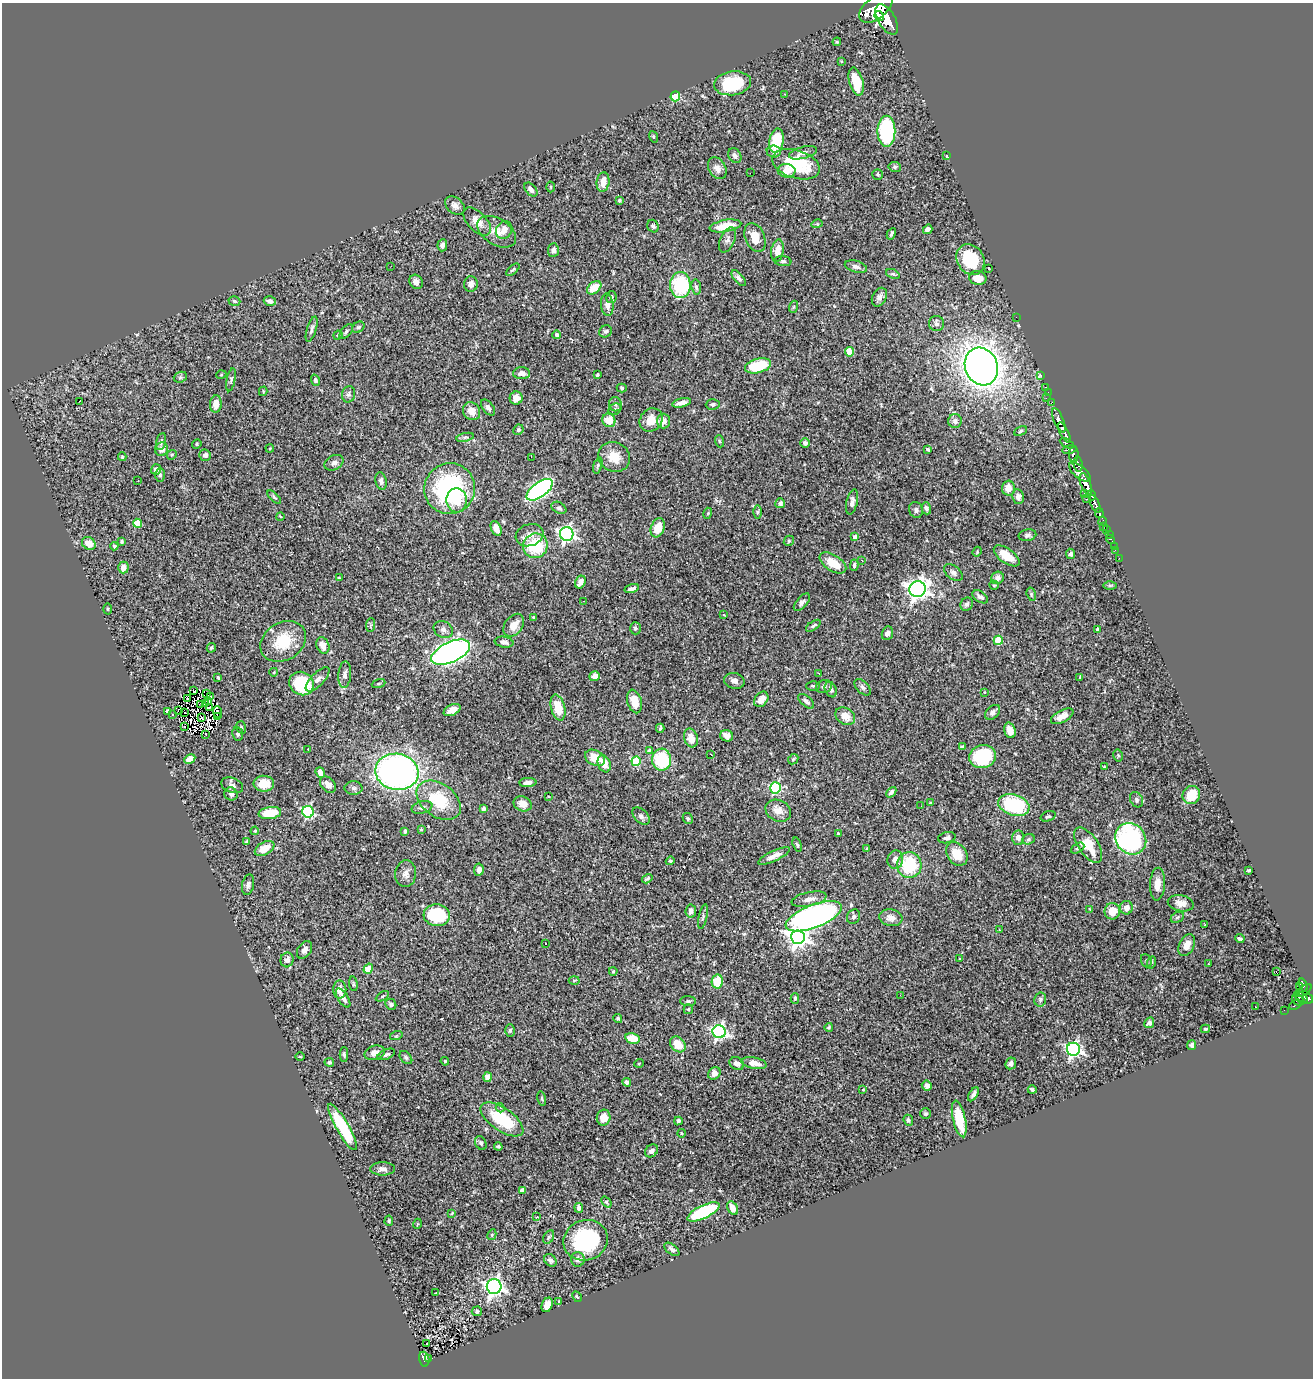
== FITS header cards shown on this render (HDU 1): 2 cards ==
NAXIS1  =                 1311
NAXIS2  =                 1376

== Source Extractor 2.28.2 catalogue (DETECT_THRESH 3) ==
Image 1311 x 1376 px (HDU 1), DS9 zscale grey, 1 PNG px = 1 image px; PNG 1315 x 1380 px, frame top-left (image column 1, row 1376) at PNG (2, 3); each listed source drawn as its Kron ellipse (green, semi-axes under 4 px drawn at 4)
Background 1.27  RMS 0.034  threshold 0.102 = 3 sigma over >= 5 px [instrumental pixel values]
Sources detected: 430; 3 with non-positive FLUX_AUTO (blend fragments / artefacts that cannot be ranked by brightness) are neither listed nor drawn; the other 427 listed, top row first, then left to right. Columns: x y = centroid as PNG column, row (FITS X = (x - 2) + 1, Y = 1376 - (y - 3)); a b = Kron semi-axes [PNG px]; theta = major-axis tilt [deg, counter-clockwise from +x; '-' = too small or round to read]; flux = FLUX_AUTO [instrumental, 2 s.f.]
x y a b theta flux
876 8 19 10 39 9200
879 16 5 4 - 1300
887 19 17 8 -59 7100
837 42 4 4 - 2.3
841 61 3 3 - 1.9
856 82 14 7 -74 52
732 83 18 12 9 130
785 94 2 2 - 1.6
675 96 5 5 - 150
886 131 15 9 -90 280
653 137 6 4 -70 2.8
777 141 12 7 80 89
774 151 7 6 - 7.3
803 153 14 6 14 10
735 156 8 6 -58 7.6
947 156 4 2 - 1.7
796 164 24 14 -18 140
895 167 6 5 - 3.9
717 168 12 8 -57 15
787 171 9 7 -3 23
750 173 2 2 - 39
878 174 5 5 - 4.1
603 182 10 6 83 23
551 187 5 3 - 2.2
531 190 8 5 -50 10
619 200 3 3 - 4.3
455 205 11 7 -39 11
477 221 17 9 -46 27
817 224 5 3 - 2.7
653 226 6 5 - 5.9
725 226 16 6 10 52
928 229 5 4 - 9.4
504 230 9 8 - 22
497 232 21 13 -32 31
891 234 6 3 63 4.4
755 237 15 9 -67 37
727 240 13 7 66 9.8
442 245 6 5 - 6.5
553 250 7 5 85 9
777 251 11 6 81 30
970 260 16 13 -60 110
783 261 8 5 -6 4.8
391 266 3 2 - 3.2
856 267 11 5 -16 8.5
989 268 3 2 - 2.2
513 270 8 3 41 3.4
893 274 7 4 -23 3.7
739 278 9 4 -50 7.5
978 278 8 7 - 31
416 282 7 6 - 11
471 284 8 7 - 11
680 285 13 10 90 170
696 287 7 5 -82 5.5
594 288 8 5 39 38
611 297 6 5 - 4.4
879 297 10 7 63 11
234 301 6 4 -17 3.4
270 301 6 4 -17 7.4
607 305 11 6 -85 13
793 307 6 4 70 3.3
1016 317 2 2 - 25
936 324 8 7 - 7.8
358 327 6 5 - 4.4
312 329 13 4 73 7.9
605 331 7 5 37 5.2
346 332 9 4 49 5.3
338 335 4 4 - 2.8
557 335 4 4 - 4.6
850 352 4 4 - 48
758 366 13 7 15 100
981 367 19 16 -68 2700
522 373 8 6 1 12
221 375 5 3 - 1.8
597 375 4 3 - 4.5
1041 376 3 3 - 35
180 377 7 5 21 4
231 380 12 4 80 4.9
315 380 6 4 -72 4.1
1045 387 3 2 - 36
622 388 5 4 - 2.9
263 391 5 3 - 2.7
1048 392 2 2 - 22
348 394 8 6 77 6.3
516 398 6 6 - 15
1046 398 2 2 - 93
79 401 3 2 - 24
1052 402 4 2 - 43
682 403 9 4 13 13
216 404 8 5 85 28
615 404 7 6 - 7
713 404 7 5 3 6
488 407 9 5 -52 6.8
615 409 7 5 28 4.7
471 411 9 8 - 21
609 420 7 6 - 35
651 420 12 10 49 37
1059 420 13 5 -66 2300
664 421 7 6 - 19
955 421 7 7 - 7.9
518 430 5 5 - 4.5
1021 431 6 4 29 3.9
1064 432 11 4 -62 2700
465 437 9 3 13 4.5
719 441 6 4 -71 3.1
161 442 9 5 77 5.2
805 443 5 4 - 4.5
1067 443 8 4 -29 770
197 444 5 4 - 2.8
270 448 4 3 - 2.1
162 449 7 6 - 15
928 449 4 2 - 3.1
1069 449 7 4 10 920
172 455 5 4 - 2.9
205 455 6 5 - 6.4
1074 455 8 5 -87 1300
122 457 4 3 - 2.6
531 457 2 2 - 38
614 457 16 14 -28 43
334 463 10 7 27 9.4
1078 464 7 4 -81 760
598 465 8 4 73 5.1
156 469 5 5 - 10
1080 472 13 6 -40 1700
160 475 7 5 -89 5
138 480 3 2 - 3.5
381 481 9 5 -79 8.4
1086 484 11 5 -69 4900
1008 488 7 6 - 20
450 489 25 25 - 320
540 490 15 7 36 550
1085 493 3 3 - 180
1091 495 5 3 - 680
274 497 8 4 -44 3.5
1018 497 7 6 - 8.6
1086 499 3 2 - 33
457 500 12 10 -86 36
852 502 13 5 77 9.7
780 503 5 5 - 6.2
1095 504 9 4 -66 2400
559 508 8 5 -31 6.3
926 508 6 4 -72 7
916 510 8 7 - 6.8
757 512 6 4 89 3.7
708 513 5 3 - 2.3
1099 513 5 3 - 350
280 516 4 2 - 1.6
1102 521 4 3 - 390
137 523 4 4 - 49
1103 526 2 2 - 15
496 528 8 5 -65 23
658 528 10 6 70 39
1106 530 3 3 - 79
567 534 7 6 - 640
1109 534 2 2 - 15
529 535 14 11 19 21
1027 535 9 5 12 6
855 537 4 4 - 9.5
1111 539 5 3 - 49
789 541 5 4 - 3.5
121 542 4 3 - 3.7
89 543 7 6 - 26
114 546 4 3 - 4.5
535 546 12 12 - 120
1114 546 2 2 - 7.3
1115 550 2 2 - 15
977 552 5 3 - 2.3
1071 554 5 4 - 5.3
1007 556 15 7 -36 52
1119 558 2 2 - 11
862 560 3 2 - 4.9
833 563 15 8 -32 45
854 565 5 4 - 6.5
123 568 6 5 - 14
953 573 11 6 -39 8.5
339 578 3 2 - 2.3
998 578 6 6 - 10
580 582 7 5 62 16
994 585 4 4 - 3.2
1110 585 6 4 0 3.3
632 589 7 4 17 7.2
917 589 8 8 - 1500
1031 594 7 4 -73 3.3
980 597 9 5 -33 8.9
584 601 2 2 - 1.3
802 602 10 5 48 7.6
967 604 7 6 - 6.1
107 609 5 3 - 2.3
724 615 3 2 - 1.7
533 617 4 3 - 2.6
371 625 7 4 89 3.7
514 625 13 8 53 25
813 626 8 4 34 4.3
635 628 6 5 - 4.7
1097 629 4 3 - 5.8
443 630 10 8 -30 9
887 633 7 5 68 7.7
998 640 5 4 - 78
283 641 24 19 32 82
504 642 9 5 -10 9.9
323 645 8 6 -69 21
211 648 5 4 - 3.9
451 652 21 10 25 1200
274 672 4 3 - 1.7
819 673 2 2 - 1.8
345 675 13 6 86 10
595 676 5 4 - 17
218 678 4 2 - 3
1080 678 3 3 - 6.7
318 679 16 6 46 12
734 681 10 8 -12 12
379 683 7 3 19 2.6
301 684 13 11 -33 120
813 686 7 4 -1 3.6
824 687 8 6 14 6.7
863 687 10 6 -45 7.1
193 690 3 2 - 3.3
831 690 8 5 -66 8.9
984 692 3 3 - 1.8
207 693 2 2 - 1.7
210 697 3 2 - 3.2
187 698 2 2 - 0.88
761 699 8 6 53 19
209 701 4 2 - 1.5
634 701 12 7 -75 34
806 701 9 5 -39 8.7
205 703 3 2 - 0.18
201 705 3 2 - 1.9
209 707 3 2 - 1.9
558 708 13 7 -75 56
178 710 3 2 - 2.2
452 710 9 5 26 19
168 711 4 4 - 16
218 712 6 2 -69 8.7
993 712 9 6 44 9.5
185 713 2 2 - 0.48
173 715 3 3 - 2.1
218 716 3 2 - 1.1
845 716 10 8 -30 29
1062 716 12 6 27 20
202 718 3 2 - 1.8
184 727 3 2 - 2.7
241 727 6 4 -72 3.5
660 728 4 2 - 3
1010 730 8 5 -72 19
238 734 7 5 -80 4.5
206 735 3 2 - 6.1
727 736 6 5 - 14
691 738 9 6 -74 29
963 747 4 4 - 4.7
308 750 3 2 - 1.4
649 750 4 3 - 2.7
710 754 2 2 - 1.4
1118 755 6 4 -77 3.4
983 757 13 11 16 140
595 758 10 7 -28 44
190 759 6 4 26 15
793 759 6 4 44 3.1
662 760 11 9 -89 130
636 761 5 4 - 110
604 764 9 6 -70 24
1104 767 3 2 - 1.7
320 772 5 4 - 15
397 772 22 18 -9 960
528 783 8 4 4 10
264 784 10 8 -4 37
232 785 11 7 -21 9.6
328 785 9 6 -48 11
353 788 9 6 0 6.4
775 788 5 5 - 220
891 792 6 4 48 6.6
231 794 7 6 - 7.4
1191 795 9 8 - 57
548 797 3 2 - 2
439 800 24 16 -36 100
1137 800 8 6 -60 6
931 803 4 3 - 3.3
523 804 9 7 -22 23
1014 805 16 10 -18 200
921 806 2 2 - 3.7
422 807 10 6 13 8.1
483 809 4 4 - 5.6
778 811 13 10 -25 20
308 812 6 5 - 260
270 813 11 6 7 56
641 816 10 6 -45 7.3
1048 816 8 5 18 4.4
688 819 6 4 -59 3.5
421 829 4 4 - 2
255 831 4 3 - 2.3
405 831 4 3 - 6.2
838 833 4 3 - 2
947 838 9 5 11 7
1018 838 7 6 - 11
1028 839 6 5 - 4.2
1131 839 16 14 -48 400
247 842 3 3 - 3.3
797 845 7 4 -72 3.2
1088 845 20 10 -55 68
265 848 10 6 28 33
1077 848 7 4 28 4.4
867 849 3 3 - 2.5
957 854 13 9 -54 44
774 856 17 5 24 16
895 860 9 8 - 18
670 861 4 4 - 4.4
909 865 13 12 - 120
479 870 6 5 - 12
1249 870 4 3 - 3.9
406 874 13 10 84 14
647 879 5 3 - 3.9
1157 884 16 7 87 21
248 885 10 6 76 7.2
809 899 18 7 12 20
1181 903 13 8 -12 18
1126 908 7 6 - 17
1090 909 4 3 - 2.1
691 911 6 5 - 9.9
1112 911 8 8 - 38
437 915 13 11 -5 160
814 916 30 11 21 1100
703 917 12 4 78 4.7
854 917 7 6 - 5.9
1177 917 7 5 29 4.5
891 918 11 8 -9 17
1205 924 3 2 - 2.9
999 930 3 2 - 1.8
798 937 7 7 - 1200
1240 939 4 3 - 4.6
546 943 3 2 - 4.5
1187 945 12 7 64 22
304 950 9 6 55 11
960 958 4 2 - 1.4
287 960 7 6 - 15
1146 961 7 5 -69 4.1
1152 962 6 4 70 3.3
1208 964 3 2 - 2.4
368 969 5 4 - 37
1276 971 3 2 - 4.7
613 972 4 3 - 2.7
574 980 5 3 - 2.5
717 982 7 5 80 63
353 984 7 3 -82 2.9
1303 985 7 3 -69 250
1299 987 2 2 - 12
340 990 9 6 -90 16
1304 991 9 4 38 320
900 995 2 2 - 5.8
382 996 7 4 33 3.1
1301 997 8 4 -35 540
343 998 11 5 -58 12
795 998 5 4 - 4.5
1040 999 7 6 - 5.2
1308 999 5 4 - 700
1298 1000 6 5 - 380
688 1001 8 5 -2 4.9
391 1004 6 5 - 6
1295 1005 6 3 26 78
1255 1007 2 2 - 2.2
688 1009 5 4 - 2.9
1284 1010 2 2 - 7.6
618 1018 4 4 - 4.1
1149 1023 5 4 - 7
829 1027 4 4 - 3.4
1205 1029 5 3 - 3.1
510 1030 6 5 - 4.4
719 1032 6 6 - 540
396 1036 6 4 18 2.9
633 1038 7 5 -13 47
678 1044 9 6 -49 40
1192 1045 5 4 - 5.5
1073 1049 6 6 - 530
375 1053 10 7 17 15
344 1054 7 4 -88 4
386 1054 9 4 23 5.5
300 1056 5 3 - 1.8
406 1057 7 5 -49 4.7
445 1061 4 4 - 2.3
329 1062 5 4 - 3.3
639 1063 5 3 - 2
754 1063 13 5 -10 21
1011 1063 6 5 - 8.1
737 1064 8 6 -28 10
714 1073 7 5 44 13
488 1077 5 4 - 15
627 1082 4 4 - 6.1
927 1086 5 5 - 11
863 1090 4 3 - 1.6
1032 1090 4 3 - 4.6
973 1094 8 4 58 6
542 1099 7 4 -77 3.1
500 1108 5 4 - 3.9
926 1114 5 5 - 3.4
604 1118 8 6 77 24
502 1119 25 11 -35 130
959 1119 19 6 -77 66
908 1120 5 4 - 4.4
678 1121 4 3 - 5.6
342 1127 26 6 -60 140
682 1133 4 3 - 2.2
481 1143 7 5 -62 4.9
498 1147 4 3 - 4.5
651 1151 7 5 42 10
382 1169 12 6 1 11
522 1190 4 4 - 16
606 1202 6 4 -50 3.9
579 1208 5 4 - 8.2
733 1208 7 5 -61 17
703 1212 17 6 25 160
452 1213 4 2 - 1.5
537 1217 3 2 - 1.7
389 1221 5 4 - 3.2
417 1224 5 3 - 2
492 1235 5 4 - 2.9
549 1237 7 5 61 3.9
585 1240 22 20 22 230
672 1249 9 5 -40 7.9
578 1259 7 6 - 11
550 1260 7 5 -46 7.5
494 1287 7 7 - 820
436 1292 3 2 - 1.7
577 1297 6 3 -62 2.8
559 1301 3 2 - 2.4
547 1305 7 5 66 29
477 1311 5 5 - 4.5
426 1344 3 2 - 5.9
429 1358 3 2 - 14
424 1359 7 5 -74 140
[3 non-positive-flux detections neither listed nor drawn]